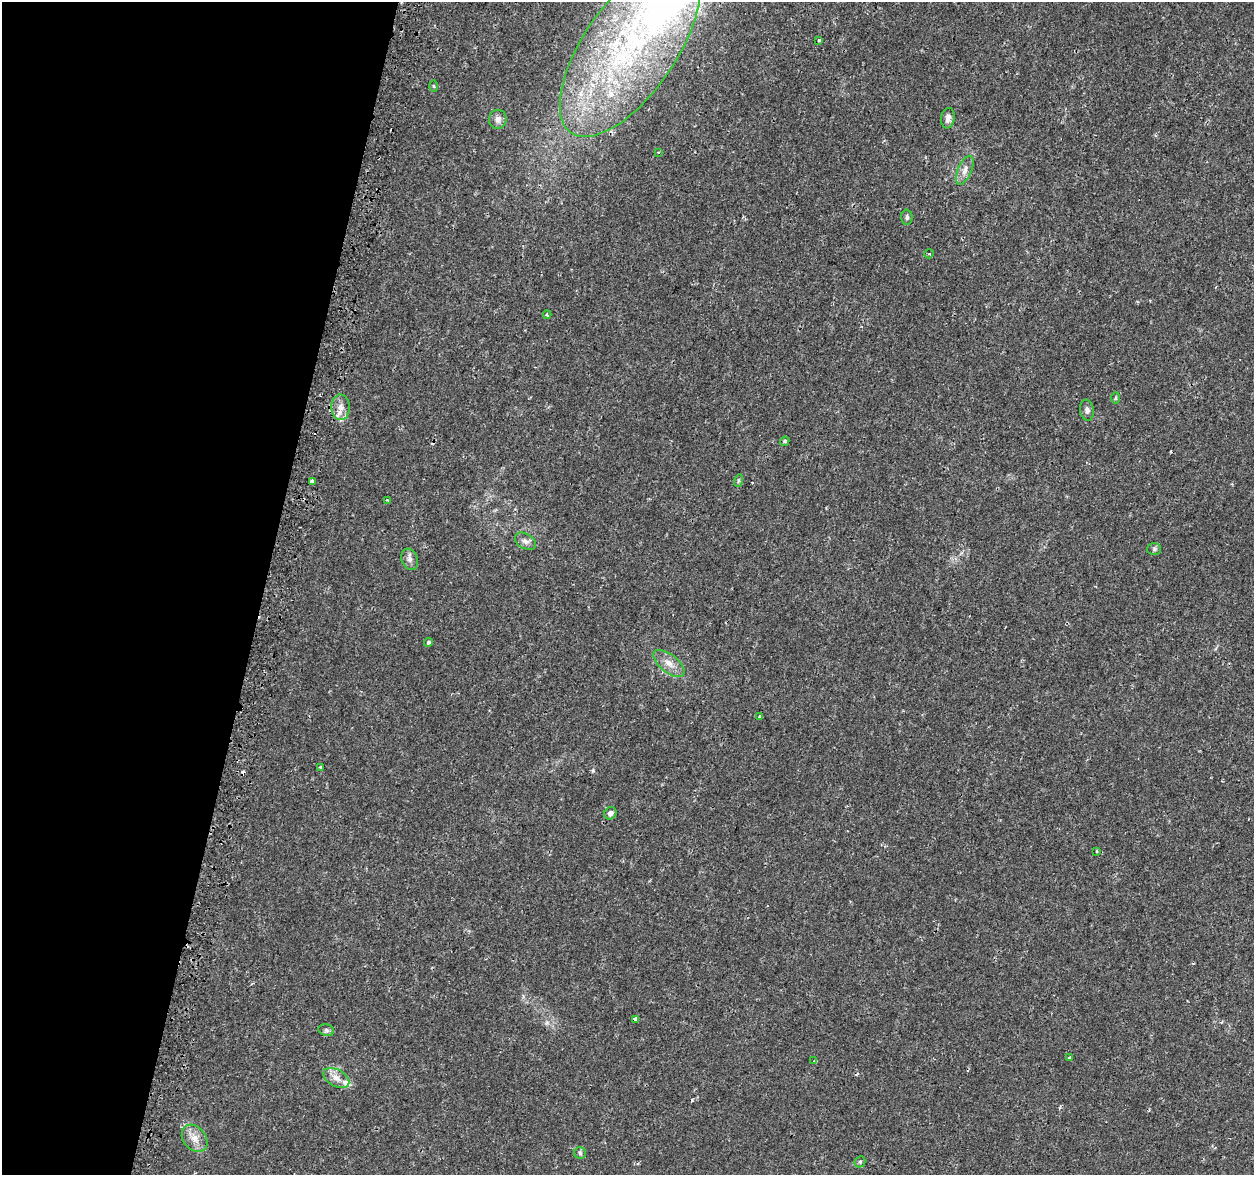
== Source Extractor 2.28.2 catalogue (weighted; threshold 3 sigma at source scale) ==
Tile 9 of 4 x 4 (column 1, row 3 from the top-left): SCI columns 46-1297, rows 1501-2673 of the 5090 x 5288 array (HDU 1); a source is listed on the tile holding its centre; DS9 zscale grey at full resolution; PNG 1256 x 1177 px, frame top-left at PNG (2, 2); each listed source drawn as its Kron ellipse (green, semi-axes under 4 px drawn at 4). Shown black and unused: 21% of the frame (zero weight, under 2 of 3 exposures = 3% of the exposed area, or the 3 px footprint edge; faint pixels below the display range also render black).
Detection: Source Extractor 2.28.2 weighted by HDU 2 'WHT'; one run over the whole footprint, this tile lists its part. Background 0.00636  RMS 0.0022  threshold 0.0097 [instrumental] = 3 sigma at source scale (4.5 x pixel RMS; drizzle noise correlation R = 1.50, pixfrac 1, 0.0396/0.0396 arcsec/px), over >= 5 px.
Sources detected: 44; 6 cosmic-ray / hot-pixel residue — neither listed nor drawn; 4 inside a brighter listed object's ellipse — not listed separately; the other 34 listed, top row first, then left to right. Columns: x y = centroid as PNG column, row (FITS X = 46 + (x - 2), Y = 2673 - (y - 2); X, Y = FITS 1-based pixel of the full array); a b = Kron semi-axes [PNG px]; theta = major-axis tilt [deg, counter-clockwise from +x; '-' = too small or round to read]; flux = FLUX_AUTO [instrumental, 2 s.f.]
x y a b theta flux
819 40 3 3 - 0.69
630 48 103 46 55 69
434 86 5 3 - 0.21
948 118 10 6 82 1.1
498 119 9 9 - 1.3
658 152 3 2 - 0.16
965 170 15 7 67 1.3
907 217 7 5 -88 0.49
929 254 5 4 - 0.23
547 315 4 3 - 0.23
1116 398 6 4 89 0.28
340 407 13 9 -88 1.6
1087 410 10 7 -83 0.81
785 441 5 4 - 0.39
738 481 6 4 72 0.29
312 482 4 3 - 2.8
387 500 3 3 - 0.2
525 541 11 7 -30 1.1
1154 549 7 6 - 0.47
410 559 11 8 -70 1
428 642 4 3 - 0.52
669 663 18 9 -39 2.1
760 717 4 3 - 0.59
321 767 4 4 - 0.35
610 813 6 6 - 0.99
1096 851 4 2 - 0.18
635 1019 4 4 - 1.3
326 1030 8 6 -17 0.5
1070 1058 3 3 - 1.4
814 1061 3 3 - 0.19
336 1078 14 8 -30 1.8
195 1138 15 11 -50 2.3
580 1153 6 6 - 0.41
860 1162 6 5 - 0.32
Overlapping masked pixels (flux is a lower limit): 1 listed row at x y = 635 1019